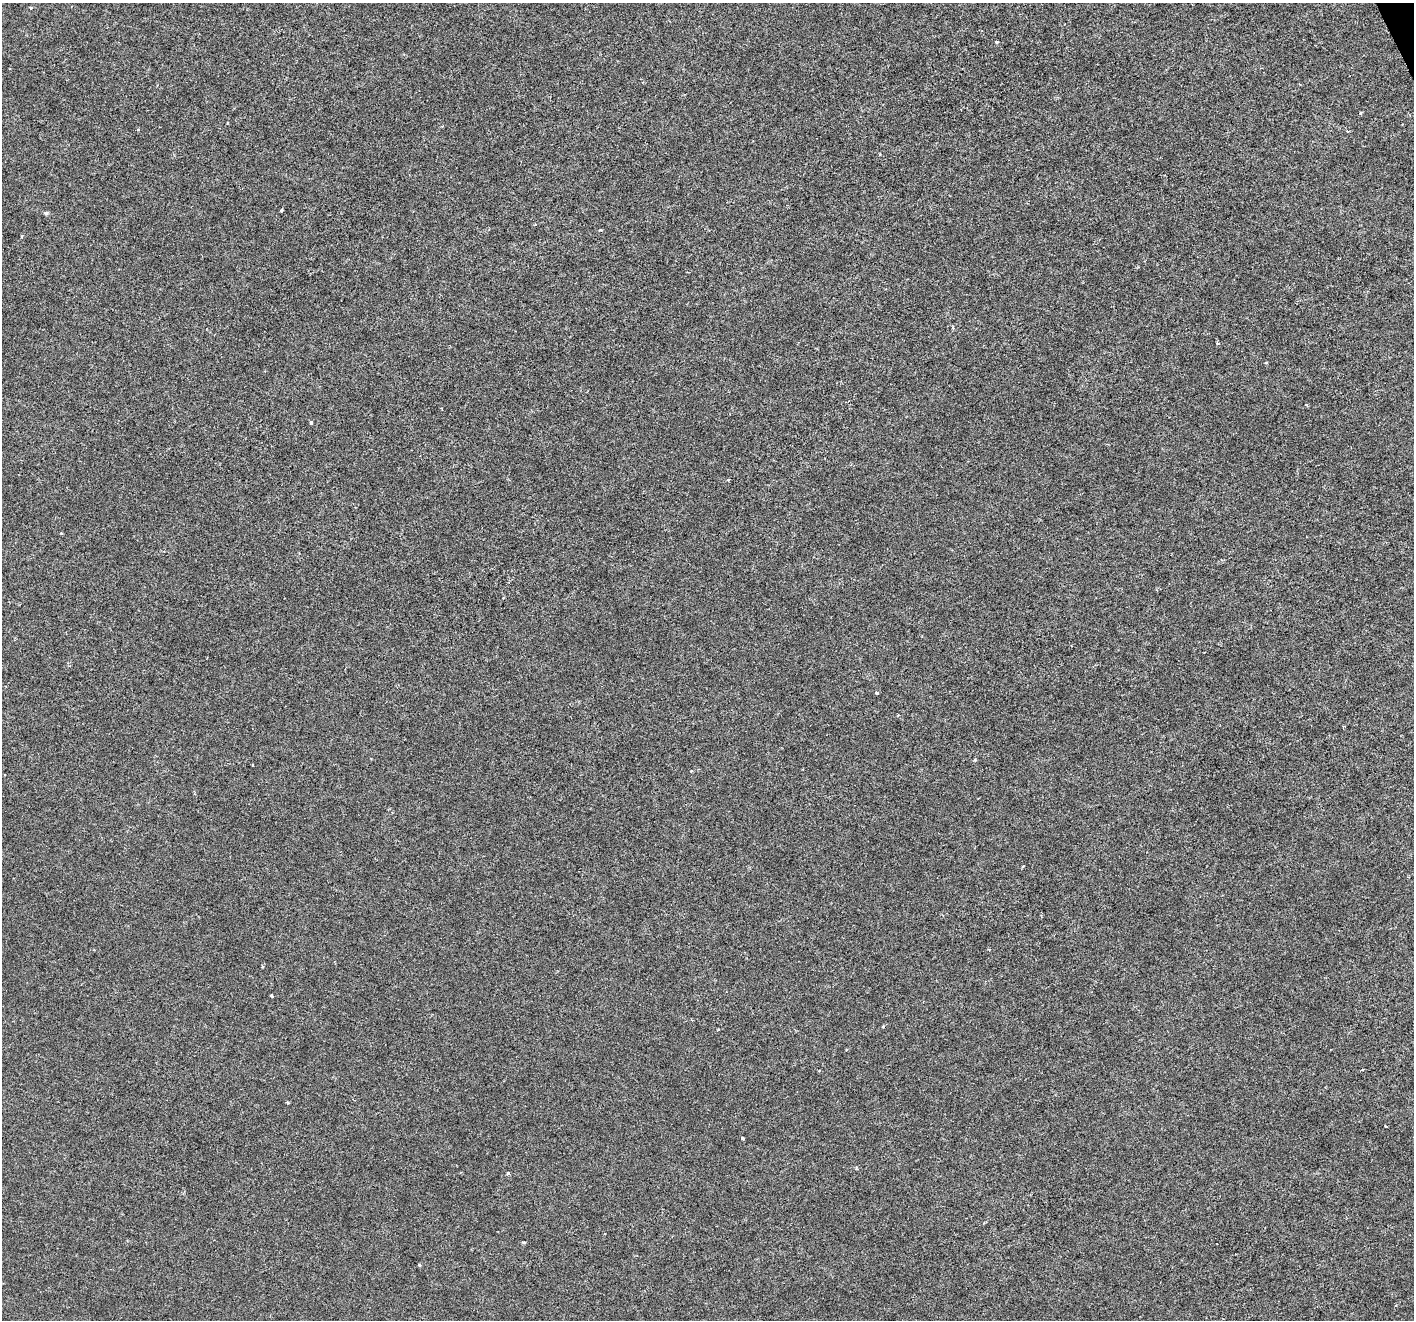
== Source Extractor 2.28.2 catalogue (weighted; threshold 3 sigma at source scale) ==
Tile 10 of 4 x 4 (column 2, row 3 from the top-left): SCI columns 1419-2830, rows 1468-2785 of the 5655 x 5515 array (HDU 1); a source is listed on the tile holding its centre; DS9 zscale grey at full resolution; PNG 1416 x 1322 px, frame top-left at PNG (2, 3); no overlay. Shown black and unused: <1% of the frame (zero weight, under 3 of 6 exposures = <1% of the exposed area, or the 3 px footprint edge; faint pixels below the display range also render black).
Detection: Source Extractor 2.28.2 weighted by HDU 2 'WHT'; one run over the whole footprint, this tile lists its part. Background -2.01e-04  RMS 9.2e-04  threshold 0.00376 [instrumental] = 3 sigma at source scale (4.09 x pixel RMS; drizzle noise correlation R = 1.36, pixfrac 0.8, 0.0396/0.0396 arcsec/px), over >= 5 px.
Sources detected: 33; all 33 listed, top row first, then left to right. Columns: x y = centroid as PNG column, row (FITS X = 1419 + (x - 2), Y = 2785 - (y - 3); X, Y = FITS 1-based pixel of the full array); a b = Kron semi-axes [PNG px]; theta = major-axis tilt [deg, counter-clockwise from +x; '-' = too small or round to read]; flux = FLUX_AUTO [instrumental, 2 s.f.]
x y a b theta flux
31 8 5 4 - 0.12
997 42 5 4 - 0.12
1360 113 3 3 - 0.15
138 129 4 3 - 0.077
1348 131 5 3 - 0.11
880 154 4 3 - 0.07
281 210 3 3 - 0.16
46 213 6 5 - 0.18
601 230 4 3 - 0.12
22 236 5 3 - 0.087
953 328 6 3 -90 0.1
1217 344 4 3 - 0.17
1266 363 3 3 - 0.11
1306 405 5 3 - 0.073
442 409 4 2 - 0.056
311 423 4 3 - 0.19
728 480 3 3 - 0.1
61 533 4 3 - 0.083
877 693 4 3 - 0.14
975 760 4 4 - 0.12
691 771 3 3 - 0.066
194 793 5 3 - 0.094
1023 866 4 2 - 0.088
262 966 5 3 - 0.086
271 995 3 3 - 0.12
883 1027 4 3 - 0.12
1386 1126 3 2 - 0.1
743 1138 4 3 - 0.16
856 1168 5 3 - 0.092
508 1173 5 4 - 0.15
523 1242 4 3 - 0.14
419 1265 4 3 - 0.13
1396 1305 4 3 - 0.079
Unlisted compact peaks at least as high as the median listed source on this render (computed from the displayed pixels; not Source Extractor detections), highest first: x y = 288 1103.